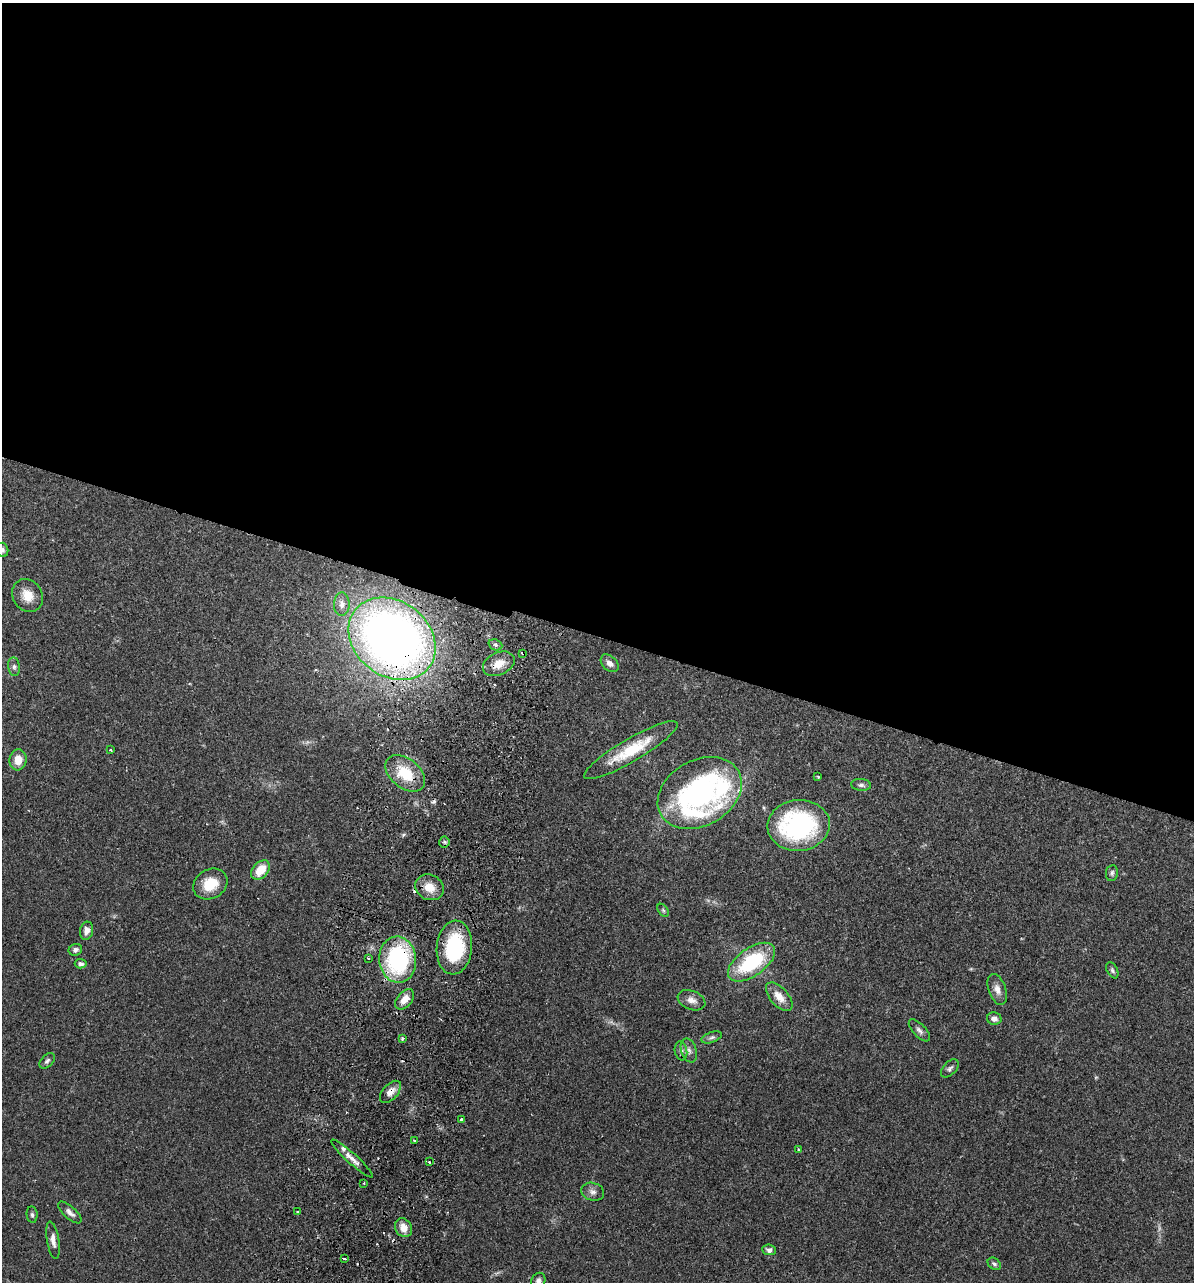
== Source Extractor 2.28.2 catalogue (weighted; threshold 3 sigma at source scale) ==
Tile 3 of 4 x 4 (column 3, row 1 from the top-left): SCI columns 2564-3755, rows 3861-5140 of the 5251 x 5158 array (HDU 1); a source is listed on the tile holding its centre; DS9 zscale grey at full resolution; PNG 1196 x 1284 px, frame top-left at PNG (2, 3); each listed source drawn as its Kron ellipse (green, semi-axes under 4 px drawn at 4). Shown black and unused: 50% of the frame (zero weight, under 2 of 3 exposures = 3% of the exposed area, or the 3 px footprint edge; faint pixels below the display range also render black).
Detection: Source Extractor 2.28.2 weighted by HDU 2 'WHT'; one run over the whole footprint, this tile lists its part. Background 0.0649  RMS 0.005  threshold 0.0226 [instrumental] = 3 sigma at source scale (4.5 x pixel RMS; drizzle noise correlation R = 1.50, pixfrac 1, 0.05/0.05 arcsec/px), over >= 5 px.
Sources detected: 71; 3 too faint to see at this stretch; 5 cosmic-ray / hot-pixel residue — neither listed nor drawn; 3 inside a brighter listed object's ellipse — not listed separately; the other 60 listed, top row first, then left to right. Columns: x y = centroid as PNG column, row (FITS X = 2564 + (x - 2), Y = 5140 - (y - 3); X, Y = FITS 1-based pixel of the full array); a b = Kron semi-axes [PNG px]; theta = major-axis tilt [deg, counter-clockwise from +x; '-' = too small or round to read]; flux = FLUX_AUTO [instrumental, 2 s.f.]
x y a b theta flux
2 550 7 6 - 1.2
27 596 17 14 -57 7.6
342 604 12 8 88 2.5
392 639 47 37 -38 410
495 645 7 5 -21 1.2
523 653 4 3 - 1
610 663 10 7 -43 2.6
499 664 16 11 25 6.4
14 667 9 6 -83 1.6
110 750 3 3 - 0.75
631 750 54 11 30 20
18 760 10 8 83 5.7
405 773 22 14 -39 17
818 777 3 3 - 0.52
861 785 10 6 -5 1.4
700 793 44 33 30 120
799 825 31 25 6 81
444 842 5 5 - 0.85
260 870 11 7 45 9.3
1112 873 8 6 82 1.2
210 884 18 14 30 12
429 887 14 12 -27 7
663 910 7 4 -54 0.79
86 931 9 6 76 3.1
454 947 27 17 85 38
75 950 7 6 - 1.3
368 958 3 2 - 1.1
398 960 23 18 -84 59
752 962 27 14 35 37
81 964 6 4 -6 1.5
1112 970 8 5 -62 1.1
997 989 16 8 -70 3.6
779 997 17 9 -49 6
405 999 12 7 49 4.8
691 1000 14 9 -22 3.5
994 1019 7 6 - 2.4
919 1030 14 6 -47 2
712 1037 11 5 20 1.4
403 1039 3 3 - 1.4
681 1051 9 6 -80 1.8
689 1051 12 7 -72 2.3
47 1061 9 6 45 1.3
950 1068 11 6 46 1.6
390 1092 13 7 47 4
461 1119 4 3 - 0.71
414 1141 3 2 - 0.7
798 1150 3 3 - 0.59
352 1159 27 5 -42 3.6
429 1162 3 2 - 0.55
364 1183 2 2 - 0.39
593 1192 12 9 -16 2.5
70 1212 14 6 -42 2.3
297 1212 3 3 - 0.69
32 1215 8 5 -82 1.2
403 1228 10 8 -57 5.1
53 1240 19 6 -81 3.4
769 1250 7 5 -6 1.7
344 1259 4 3 - 1.2
994 1264 7 5 -39 1.2
538 1281 8 6 57 1.7
Overlapping masked pixels (flux is a lower limit): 5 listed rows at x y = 392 639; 523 653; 405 773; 398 960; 390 1092
Isophote crosses this tile's border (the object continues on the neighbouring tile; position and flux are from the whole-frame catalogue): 2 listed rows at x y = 2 550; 538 1281